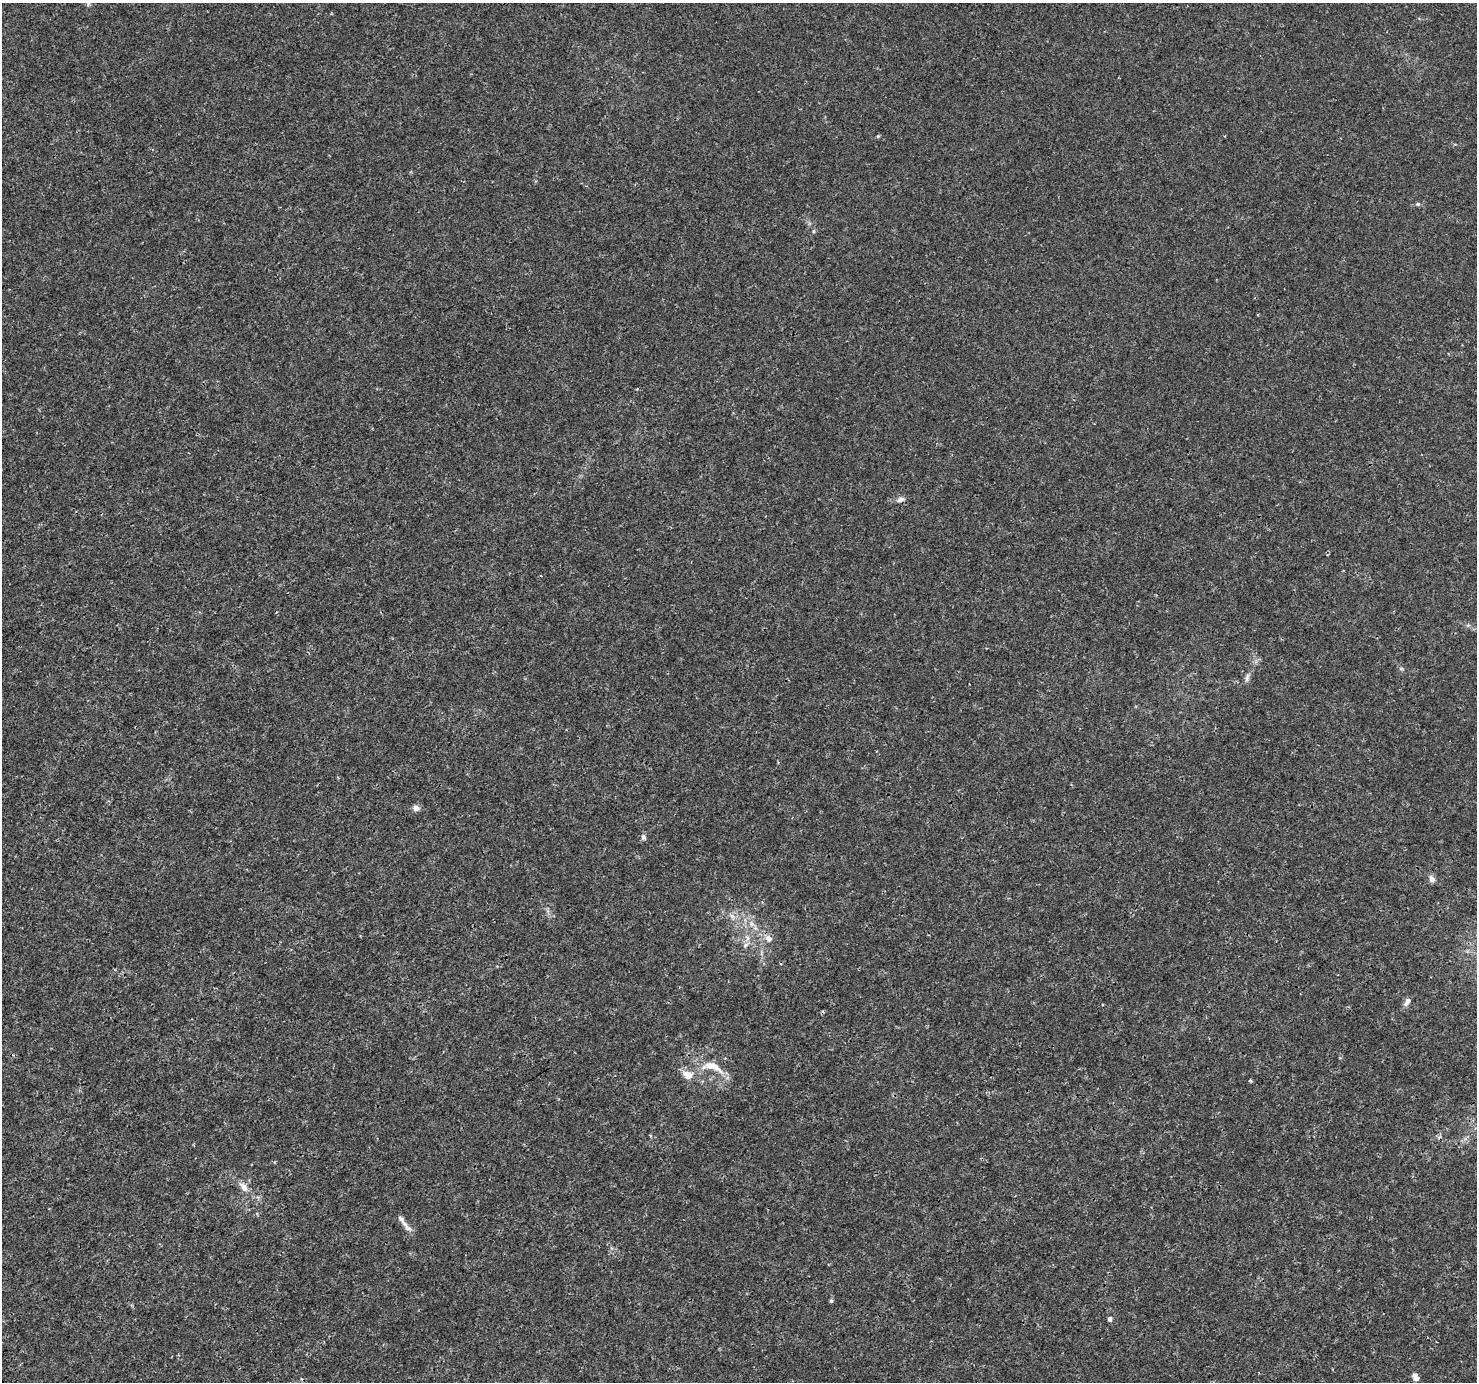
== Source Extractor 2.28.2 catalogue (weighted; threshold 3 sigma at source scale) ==
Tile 7 of 4 x 4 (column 3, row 2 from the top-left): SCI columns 2955-4429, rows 2941-4320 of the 5904 x 5819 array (HDU 1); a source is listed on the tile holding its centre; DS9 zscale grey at full resolution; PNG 1479 x 1384 px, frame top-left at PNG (2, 3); no overlay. Shown black and unused: <1% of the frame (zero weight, under 3 of 4 exposures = <1% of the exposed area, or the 3 px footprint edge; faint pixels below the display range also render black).
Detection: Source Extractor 2.28.2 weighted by HDU 2 'WHT'; one run over the whole footprint, this tile lists its part. Background 0.0025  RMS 0.0011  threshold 0.00494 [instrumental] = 3 sigma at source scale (4.5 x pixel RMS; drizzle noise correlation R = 1.50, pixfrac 1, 0.0396/0.0396 arcsec/px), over >= 5 px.
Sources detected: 25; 1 inside a brighter listed object's ellipse — not listed separately; the other 24 listed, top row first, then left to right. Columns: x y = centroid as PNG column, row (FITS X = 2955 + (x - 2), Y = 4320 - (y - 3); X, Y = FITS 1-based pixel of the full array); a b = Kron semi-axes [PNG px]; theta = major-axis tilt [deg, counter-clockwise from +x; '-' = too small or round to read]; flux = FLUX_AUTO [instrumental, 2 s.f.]
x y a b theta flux
88 4 6 4 72 0.17
878 136 4 4 - 0.11
1418 204 6 5 - 0.2
814 231 5 3 - 0.13
901 499 11 6 16 0.42
1402 669 6 4 -11 0.17
1247 678 12 5 75 0.34
416 808 8 8 - 0.45
643 837 7 6 - 0.32
1432 879 10 7 -57 0.48
732 916 9 4 -36 0.37
751 924 7 4 72 0.24
747 938 7 4 -72 0.27
769 938 9 8 - 0.62
746 945 7 6 - 0.29
1407 1002 11 6 54 0.55
712 1066 29 11 -19 2.3
688 1075 13 10 -24 1.1
1250 1081 4 3 - 0.17
243 1187 14 8 -48 0.79
408 1228 17 6 -44 0.59
831 1301 5 4 - 0.18
1110 1319 5 4 - 0.31
1416 1377 10 6 -58 0.55